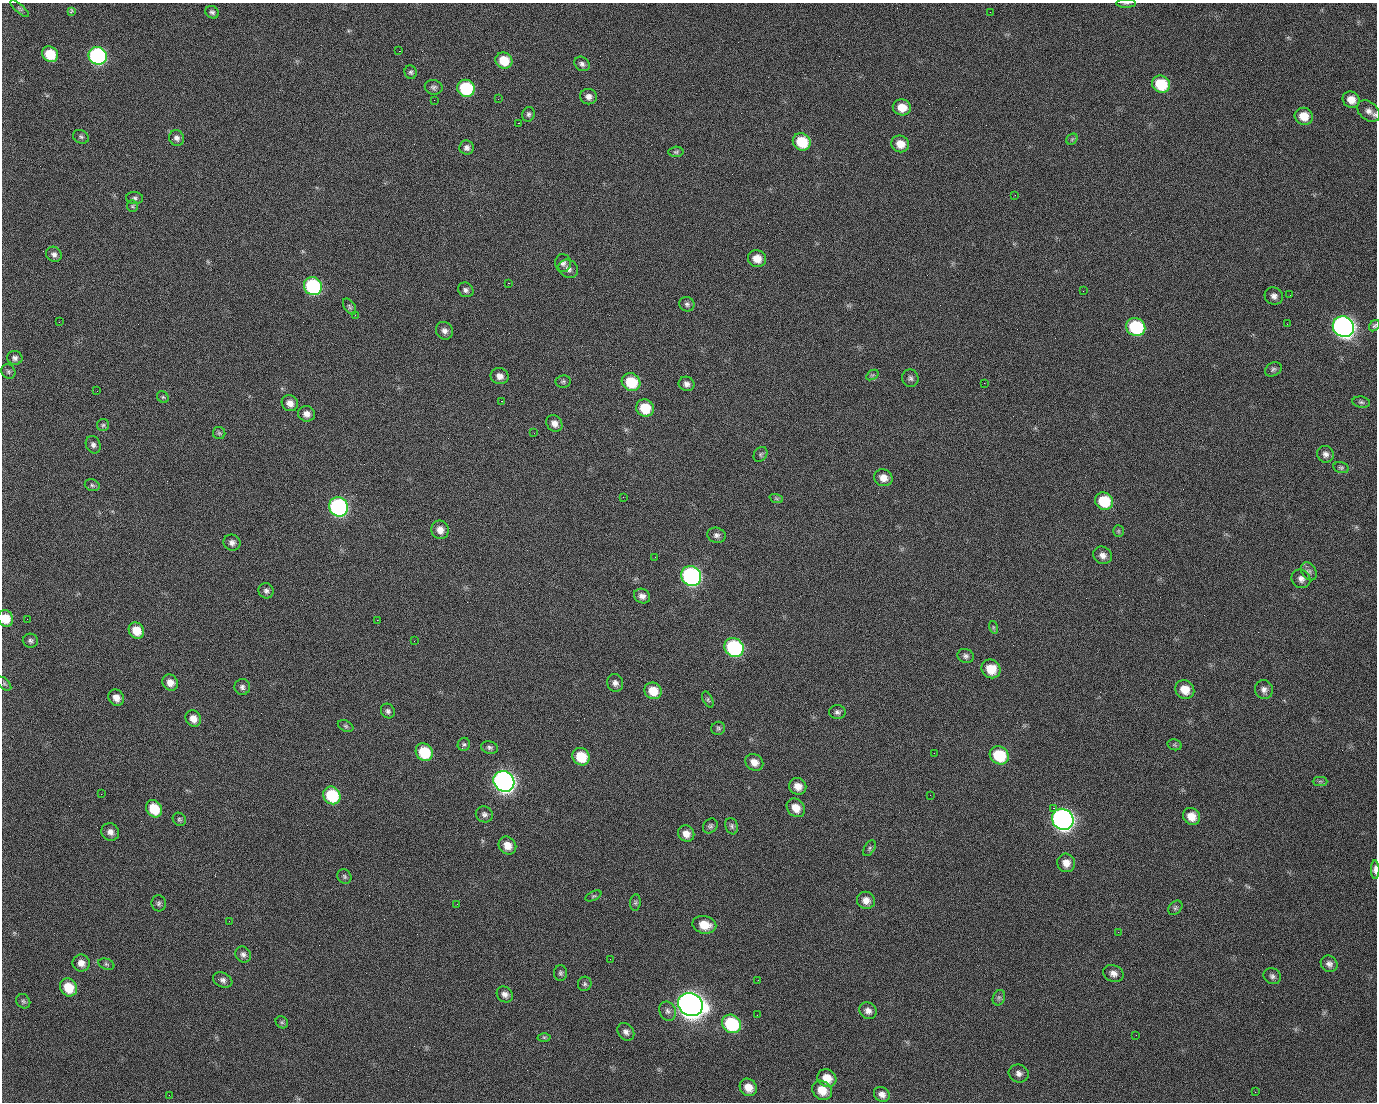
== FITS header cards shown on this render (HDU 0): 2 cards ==
NAXIS1  =                 1375 / length of data axis 1
NAXIS2  =                 1100 / length of data axis 2

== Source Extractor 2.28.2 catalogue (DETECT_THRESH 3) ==
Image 1375 x 1100 px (HDU 0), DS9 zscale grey, 1 PNG px = 1 image px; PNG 1379 x 1104 px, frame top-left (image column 1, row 1100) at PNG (2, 3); each listed source drawn as its Kron ellipse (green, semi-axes under 4 px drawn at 4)
Background 1540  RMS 34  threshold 101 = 3 sigma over >= 5 px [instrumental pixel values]
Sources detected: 188; all 188 listed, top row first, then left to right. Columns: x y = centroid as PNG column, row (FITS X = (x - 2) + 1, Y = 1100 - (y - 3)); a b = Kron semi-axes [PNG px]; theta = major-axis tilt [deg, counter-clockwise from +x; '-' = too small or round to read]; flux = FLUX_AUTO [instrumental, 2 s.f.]
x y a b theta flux
1126 3 10 4 1 4.1e+03
20 9 11 3 -40 4.0e+03
71 12 3 3 - 6.0e+03
212 12 7 6 - 6.1e+03
990 12 2 2 - 2.1e+03
399 51 2 2 - 2.7e+04
50 54 8 7 - 6.6e+04
98 56 9 8 - 4.6e+05
504 61 8 8 - 5.4e+04
582 64 8 6 -39 7.7e+03
411 72 7 6 - 5.1e+03
1161 84 9 8 - 9.3e+04
434 87 9 7 -11 7.0e+03
466 88 9 8 - 1.6e+05
588 97 8 7 - 1.2e+04
498 99 2 2 - 1.4e+03
434 100 2 2 - 4.6e+03
1351 100 9 8 - 2.4e+04
902 107 9 8 - 3.3e+04
1368 111 13 9 -40 1.4e+04
528 114 7 6 - 6.0e+03
1304 116 9 8 - 3.3e+04
518 123 2 2 - 3.3e+04
81 137 8 6 -26 5.1e+03
177 138 8 7 - 9.6e+03
1072 139 6 5 - 3.9e+03
802 142 9 8 - 8.3e+04
900 144 9 8 - 2.8e+04
467 148 7 7 - 8.8e+03
676 152 7 5 2 4.4e+03
1015 195 2 2 - 7.6e+03
135 198 8 6 -3 6.0e+03
132 206 6 5 - 3.8e+03
54 254 8 7 - 9.1e+03
757 259 9 8 - 2.9e+04
563 263 9 8 - 8.6e+03
568 269 10 8 -34 1.2e+04
508 283 2 2 - 5.8e+04
313 286 9 8 - 2.8e+05
466 290 8 7 - 7.2e+03
1083 291 2 2 - 3.9e+03
1290 295 2 2 - 2.1e+03
1274 296 9 8 - 1.1e+04
687 304 8 7 - 6.2e+03
350 307 9 5 -56 4.7e+03
355 315 2 2 - 1.4e+03
59 322 3 3 - 2.0e+03
1287 324 3 2 - 1.7e+03
1374 326 6 5 - 4.0e+03
1136 327 10 8 -32 1.6e+05
1343 327 11 10 - 1.3e+06
444 331 9 8 - 1.1e+04
15 358 7 7 - 8.1e+03
1273 369 9 6 29 5.7e+03
8 371 7 6 - 4.7e+03
872 375 7 4 33 4.1e+03
500 376 9 8 - 1.4e+04
910 378 9 8 - 7.5e+03
563 381 7 6 - 4.6e+03
631 382 9 8 - 8.5e+04
984 383 2 2 - 2.3e+04
687 384 8 7 - 9.9e+03
97 391 2 2 - 1.3e+03
163 397 6 5 - 4.2e+03
501 401 3 2 - 5.9e+04
1361 402 9 5 -9 5.3e+03
290 403 8 7 - 1.7e+04
645 408 9 8 - 6.3e+04
306 414 8 8 - 1.5e+04
554 423 9 7 -50 1.4e+04
103 425 6 6 - 4.3e+03
219 433 6 6 - 4.4e+03
534 433 2 2 - 1.1e+03
93 445 9 7 -66 8.2e+03
760 454 8 6 54 5.1e+03
1325 454 9 8 - 9.9e+03
1341 468 8 5 -14 4.5e+03
883 478 9 8 - 1.9e+04
92 485 8 5 -16 4.8e+03
623 497 3 2 - 3.6e+03
776 498 7 4 -19 3.8e+03
1104 501 9 8 - 8.0e+04
338 507 10 9 - 5.1e+05
440 530 9 8 - 1.9e+04
1118 531 6 5 - 3.9e+03
716 535 9 7 -15 8.6e+03
232 543 8 8 - 9.8e+03
1103 555 9 8 - 1.4e+04
655 557 2 2 - 9.7e+02
1309 571 10 7 -55 7.9e+03
691 576 10 9 - 6.0e+05
1301 579 10 9 - 1.1e+04
266 591 8 7 - 7.4e+03
642 596 8 7 - 1.2e+04
6 618 8 7 - 3.9e+04
27 619 2 2 - 2.0e+03
377 620 2 2 - 1.4e+04
993 627 6 4 -72 3.7e+03
136 630 8 7 - 3.7e+04
30 641 7 7 - 6.3e+03
414 641 2 2 - 1.0e+03
734 647 10 9 - 2.8e+05
966 656 8 7 - 7.0e+03
991 669 10 9 - 4.4e+04
170 682 8 7 - 1.8e+04
615 683 9 8 - 1.0e+04
4 684 8 5 -45 4.1e+03
242 687 8 7 - 7.3e+03
1185 689 10 9 - 3.5e+04
1264 690 9 9 - 1.1e+04
653 691 9 8 - 4.0e+04
116 698 8 7 - 1.7e+04
708 700 8 4 -64 4.5e+03
388 711 8 6 -54 6.7e+03
837 712 8 7 - 6.9e+03
193 719 8 7 - 1.9e+04
346 726 8 5 -27 4.5e+03
718 728 7 6 - 4.6e+03
464 744 6 6 - 4.9e+03
1175 745 7 5 -12 4.3e+03
489 747 8 6 -13 6.1e+03
424 752 9 8 - 8.8e+04
934 753 2 2 - 2.0e+03
999 755 10 8 -37 1.0e+05
581 757 9 8 - 6.4e+04
754 762 9 8 - 1.8e+04
504 781 11 10 - 1.4e+06
1320 781 7 4 0 4.6e+03
798 786 8 8 - 2.1e+04
101 794 2 2 - 3.1e+03
332 795 9 8 - 1.2e+05
930 795 2 2 - 8.8e+03
796 808 10 8 -49 2.6e+04
1053 808 2 2 - 1.9e+04
154 809 9 7 -53 6.5e+04
484 814 9 8 - 7.9e+03
1191 816 9 8 - 2.7e+04
179 819 7 6 - 5.0e+03
1063 819 11 10 - 1.3e+06
710 826 8 6 47 5.8e+03
732 826 8 6 -72 5.9e+03
110 832 9 8 - 1.2e+04
686 834 8 7 - 1.8e+04
507 846 9 8 - 2.4e+04
869 848 9 5 59 4.9e+03
1066 863 9 9 - 2.0e+04
1375 870 9 4 -89 9.9e+03
344 876 8 6 -50 5.0e+03
593 896 8 4 26 3.8e+03
866 900 9 8 - 1.7e+04
159 903 8 7 - 5.7e+03
635 903 8 5 83 4.9e+03
457 904 2 2 - 2.0e+03
1175 908 8 6 46 5.1e+03
229 921 2 2 - 1.0e+03
704 925 12 8 -12 3.8e+04
1118 932 2 2 - 3.3e+03
243 954 8 7 - 8.3e+03
610 959 2 2 - 2.8e+03
81 963 8 8 - 1.6e+04
106 964 8 5 -20 4.2e+03
1329 964 9 8 - 9.8e+03
560 973 8 6 -90 5.4e+03
1113 973 10 8 -23 1.3e+04
1272 976 9 7 -31 7.6e+03
223 980 10 7 -23 9.1e+03
758 980 2 2 - 2.4e+03
585 984 7 6 - 5.3e+03
68 987 9 8 - 5.4e+04
505 994 8 7 - 1.1e+04
999 998 8 6 69 5.7e+03
23 1001 8 6 -49 5.2e+03
690 1005 13 11 -32 3.3e+06
668 1011 10 8 -62 9.6e+03
868 1011 9 8 - 1.2e+04
757 1015 2 2 - 1.3e+03
282 1022 7 5 -44 4.2e+03
732 1024 10 9 - 1.7e+05
626 1032 10 7 -51 1.0e+04
1136 1035 2 2 - 1.0e+03
544 1037 6 4 -1 3.7e+03
1019 1073 10 8 -25 1.1e+04
827 1078 10 8 -35 3.3e+04
748 1087 9 8 - 2.7e+04
822 1090 10 9 - 3.4e+04
1255 1092 2 2 - 9.6e+02
882 1094 8 7 - 1.2e+04
169 1095 2 2 - 6.2e+03
At the frame edge (FLAGS 8, measured only in part): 5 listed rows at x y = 1126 3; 1368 111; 1374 326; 6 618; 1375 870